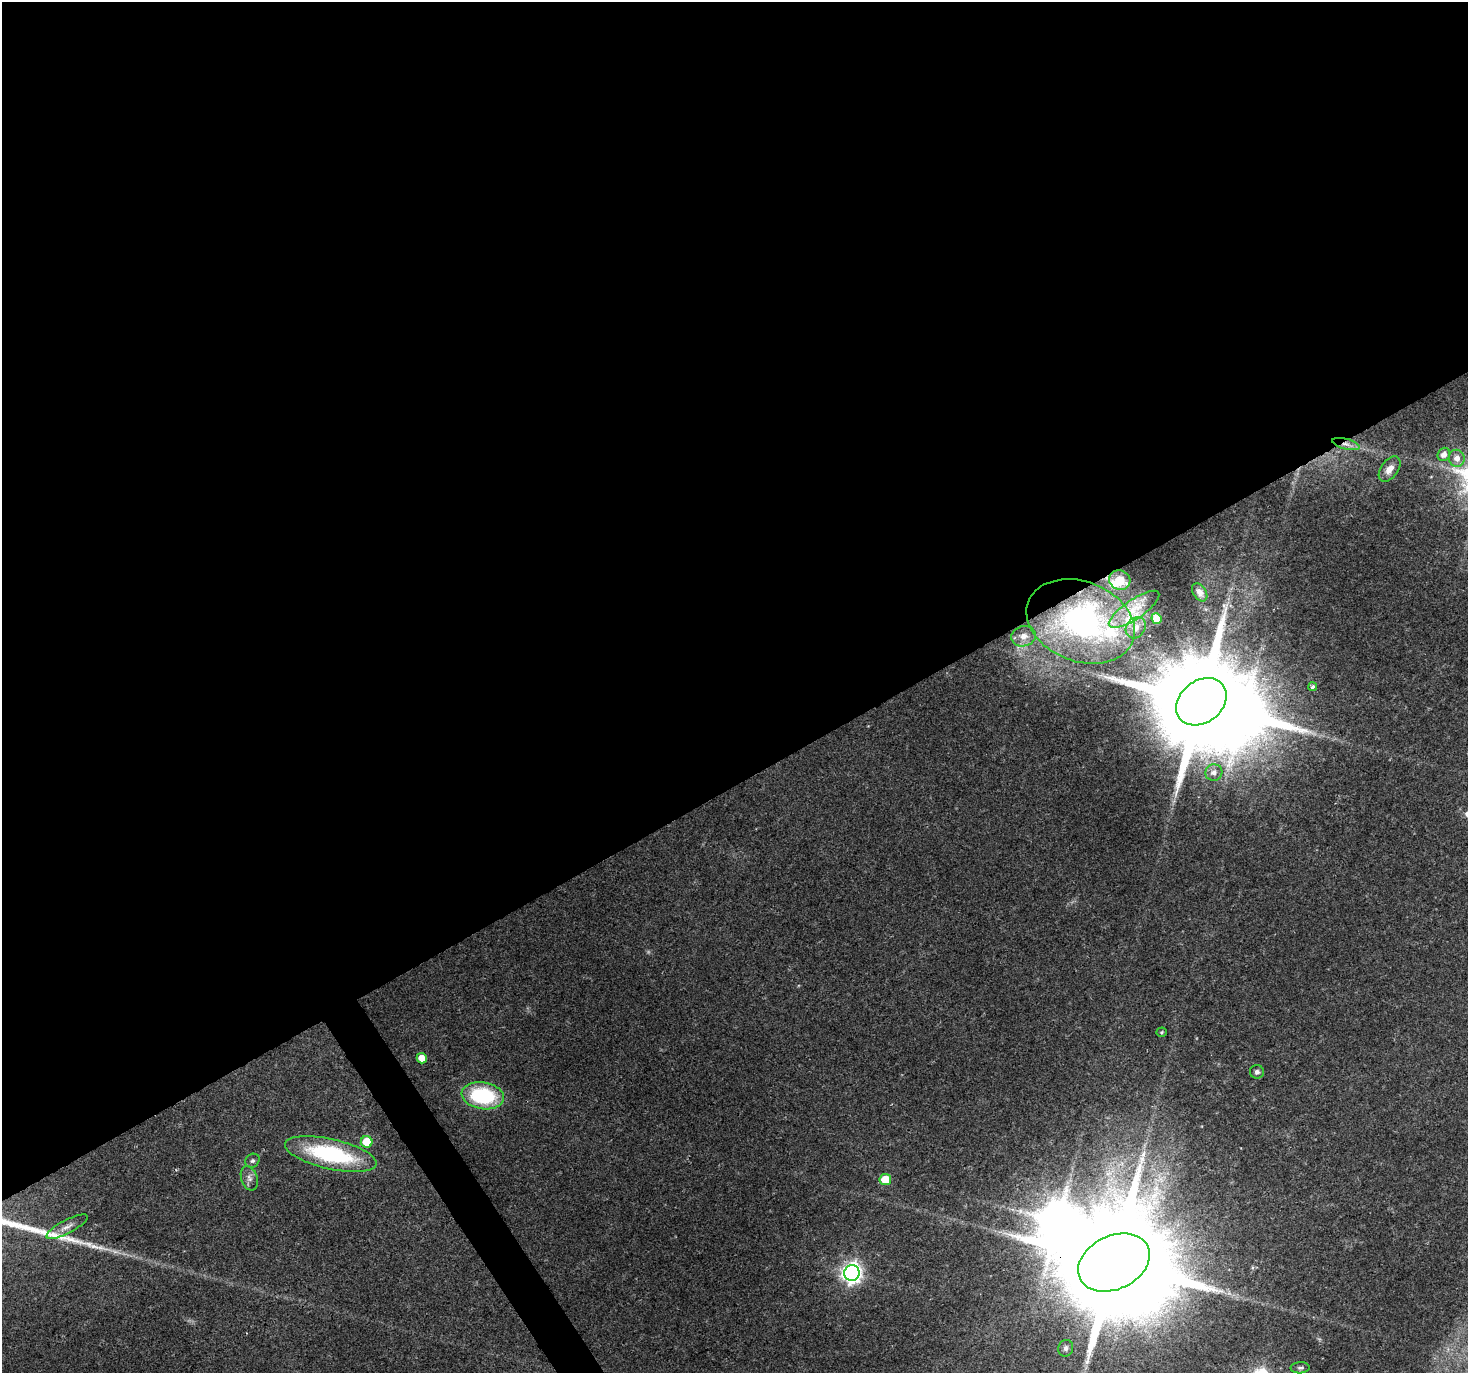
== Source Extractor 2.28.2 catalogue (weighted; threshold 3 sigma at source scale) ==
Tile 2 of 4 x 4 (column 2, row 1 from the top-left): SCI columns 1467-2932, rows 4227-5597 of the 5868 x 5773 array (HDU 1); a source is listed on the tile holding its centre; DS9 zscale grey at full resolution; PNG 1470 x 1375 px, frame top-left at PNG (2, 2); each listed source drawn as its Kron ellipse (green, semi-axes under 4 px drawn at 4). Shown black and unused: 58% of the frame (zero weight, under 2 of 3 exposures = <1% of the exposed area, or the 3 px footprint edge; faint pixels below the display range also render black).
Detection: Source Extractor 2.28.2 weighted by HDU 2 'WHT'; one run over the whole footprint, this tile lists its part. Background 0.0676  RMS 0.0065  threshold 0.0292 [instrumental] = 3 sigma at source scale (4.5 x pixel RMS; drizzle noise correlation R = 1.50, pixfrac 1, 0.0396/0.0396 arcsec/px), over >= 5 px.
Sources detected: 36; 4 inside a brighter object's white glare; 1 cosmic-ray / hot-pixel residue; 1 long thin detection or spike segment (spike, bleed or trail) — neither listed nor drawn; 2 inside a brighter listed object's ellipse — not listed separately; the other 28 listed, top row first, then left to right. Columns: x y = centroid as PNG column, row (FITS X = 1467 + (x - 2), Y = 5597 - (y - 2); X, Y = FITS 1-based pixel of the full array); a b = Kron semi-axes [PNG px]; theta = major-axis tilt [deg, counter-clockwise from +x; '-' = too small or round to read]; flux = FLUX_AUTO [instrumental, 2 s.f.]
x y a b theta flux
1346 444 14 5 -15 3.8
1444 454 7 6 - 4.4
1457 458 8 8 - 5
1390 469 14 8 54 5.6
1120 580 11 9 -21 5.6
1200 592 10 6 -56 3.3
1134 609 30 10 34 12
1156 619 5 5 - 8.8
1081 621 56 40 -21 140
1136 628 11 9 55 4
1024 636 12 10 16 6.3
1313 687 4 4 - 2.8
1201 702 27 21 38 16000
1214 772 8 8 - 3.3
1162 1032 5 4 - 0.82
422 1058 5 5 - 7.8
1257 1072 7 6 - 2
483 1096 21 13 -10 56
367 1142 6 6 - 16
331 1154 47 15 -13 74
252 1161 7 6 - 1.6
249 1178 12 8 -71 3.5
885 1180 5 5 - 15
67 1227 23 6 28 7.1
1114 1263 38 26 26 25000
852 1273 8 7 - 350
1066 1348 8 7 - 2.4
1300 1368 9 5 2 1.7
Overlapping masked pixels (flux is a lower limit): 3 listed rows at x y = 1346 444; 1081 621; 1114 1263